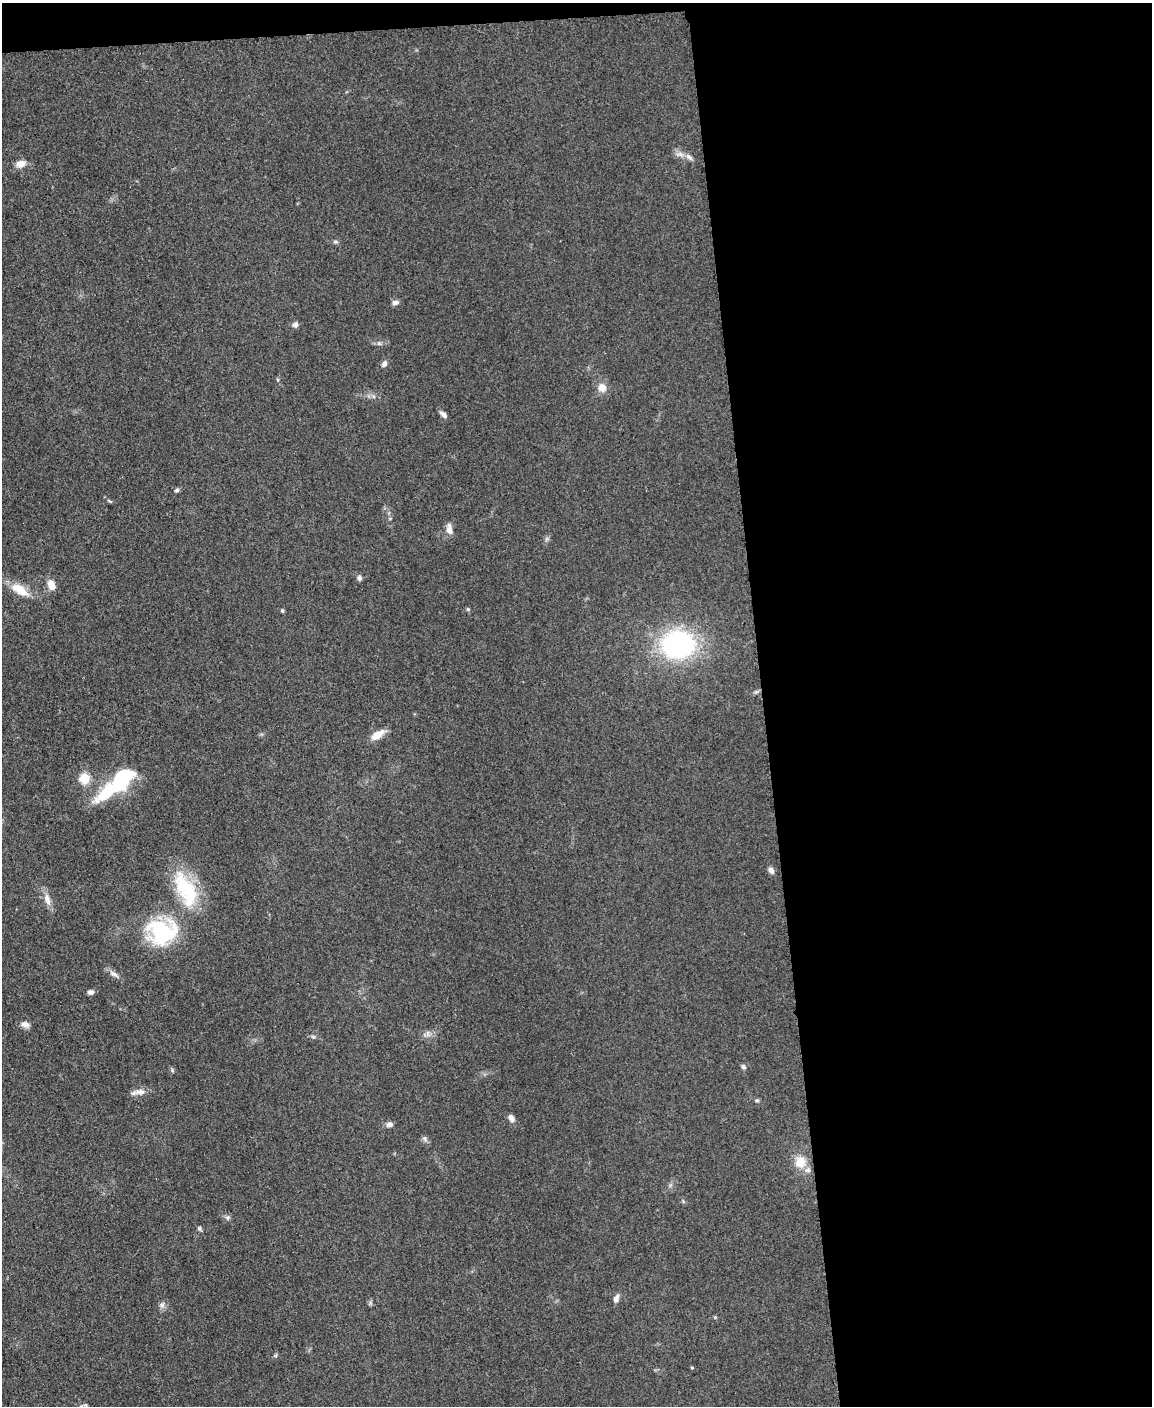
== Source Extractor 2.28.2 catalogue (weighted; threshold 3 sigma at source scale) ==
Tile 4 of 4 x 3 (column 4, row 1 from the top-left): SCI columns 3455-4604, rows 3054-4457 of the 4611 x 4593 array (HDU 1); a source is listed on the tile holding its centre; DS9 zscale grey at full resolution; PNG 1154 x 1408 px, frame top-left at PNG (2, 3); no overlay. Shown black and unused: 35% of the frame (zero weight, under 3 of 5 exposures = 1% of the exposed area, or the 3 px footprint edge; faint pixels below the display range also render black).
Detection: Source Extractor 2.28.2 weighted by HDU 2 'WHT'; one run over the whole footprint, this tile lists its part. Background 0.0653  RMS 0.0062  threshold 0.0278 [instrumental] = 3 sigma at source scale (4.5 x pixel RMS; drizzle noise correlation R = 1.50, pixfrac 1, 0.05/0.05 arcsec/px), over >= 5 px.
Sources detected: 46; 3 inside a brighter listed object's ellipse — not listed separately; the other 43 listed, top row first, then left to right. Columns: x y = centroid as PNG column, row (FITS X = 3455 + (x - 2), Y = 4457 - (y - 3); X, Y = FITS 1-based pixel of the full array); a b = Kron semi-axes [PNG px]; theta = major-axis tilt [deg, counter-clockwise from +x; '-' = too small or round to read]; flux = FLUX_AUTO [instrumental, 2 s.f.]
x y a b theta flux
689 157 13 5 -45 2.3
21 164 13 9 24 4.5
335 242 8 4 -8 1.1
395 302 8 6 11 2.3
295 325 6 5 - 2.5
384 364 8 6 63 2.2
602 388 9 8 - 5.4
443 414 9 5 -46 2.5
177 490 7 5 18 1.2
109 501 8 3 -45 0.83
449 529 11 6 -84 4.4
359 578 6 5 - 1.9
52 585 11 8 -68 6.2
17 588 19 11 3 8.2
468 609 5 4 - 0.84
282 610 5 5 - 0.76
678 644 23 19 4 130
377 735 18 8 34 7.1
85 778 5 5 - 38
122 778 23 13 51 54
771 870 7 6 - 2.9
186 890 48 21 -64 39
47 900 17 8 -76 4.9
162 932 29 24 -3 61
114 974 14 6 -27 3
90 992 8 5 4 1.8
25 1024 11 8 -8 2.8
313 1037 7 4 0 1.1
743 1067 6 5 - 1.4
172 1070 6 4 -50 0.88
140 1092 15 8 5 4.1
757 1100 5 5 - 0.92
511 1118 10 7 -57 2.8
389 1125 8 6 5 2.3
424 1138 8 5 -72 1.4
800 1162 14 12 -83 10
228 1217 7 6 - 1.5
199 1228 7 5 -73 1
616 1299 9 6 68 2.9
162 1305 8 7 - 2.2
715 1317 5 4 - 0.68
276 1355 6 4 71 0.84
692 1368 4 3 - 0.65